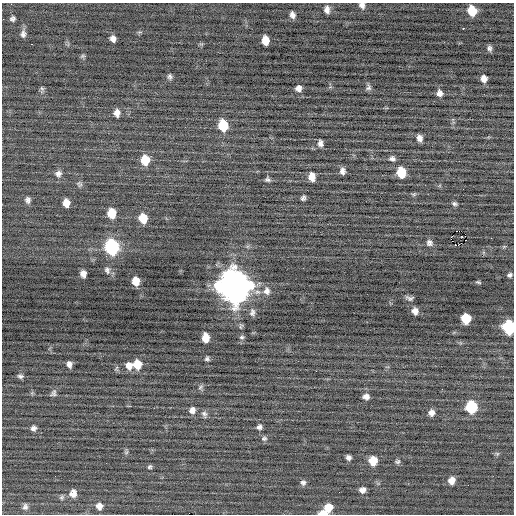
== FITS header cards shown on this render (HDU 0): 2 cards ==
NAXIS1  =                  512 / Axis length
NAXIS2  =                  512 / Axis length

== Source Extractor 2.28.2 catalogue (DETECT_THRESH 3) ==
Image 512 x 512 px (HDU 0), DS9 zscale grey, 1 PNG px = 1 image px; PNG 516 x 516 px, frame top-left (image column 1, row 512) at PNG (2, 3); no overlay
Background -0.0663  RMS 0.74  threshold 2.21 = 3 sigma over >= 5 px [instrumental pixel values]
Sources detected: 90; all 90 listed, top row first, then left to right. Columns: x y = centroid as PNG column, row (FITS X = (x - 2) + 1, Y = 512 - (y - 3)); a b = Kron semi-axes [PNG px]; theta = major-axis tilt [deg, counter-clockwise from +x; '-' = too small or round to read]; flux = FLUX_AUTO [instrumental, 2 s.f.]
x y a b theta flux
362 5 8 6 -55 190
327 10 9 6 -87 230
472 11 8 7 - 1100
292 15 7 5 -71 200
12 19 5 5 - 120
463 28 3 2 - 740
23 34 10 7 -87 200
113 39 6 5 - 220
265 40 8 6 -84 610
32 44 3 2 - 160
489 48 6 5 - 130
83 56 6 5 - 77
170 76 6 5 - 120
484 79 6 5 - 280
368 87 8 6 -88 120
42 88 7 5 -67 94
298 88 7 7 - 230
440 93 7 6 - 220
117 113 8 6 -85 290
223 125 9 7 -78 1700
419 138 7 5 -79 230
320 143 7 5 -83 190
392 158 7 5 -15 150
145 160 9 8 - 980
342 171 6 5 - 200
401 172 9 7 -81 1300
58 174 9 9 - 220
312 177 9 7 -84 460
267 179 6 4 -19 110
80 184 8 6 -65 110
303 198 5 4 - 120
28 200 8 6 -85 160
66 203 7 6 - 460
454 204 6 5 - 100
112 213 9 7 -85 930
143 218 8 7 - 860
456 231 2 2 - 94
461 236 3 2 - 46
451 237 4 2 - 3500
491 238 2 2 - 110
465 240 2 2 - 160
429 243 8 7 - 170
455 244 3 2 - 120
458 245 3 2 - 130
112 247 10 8 -80 6100
107 270 10 7 -68 170
83 274 7 5 -83 260
510 275 4 4 - 110
136 281 7 6 - 670
478 282 5 3 - 65
234 286 13 11 -68 100000
267 291 11 9 -88 280
411 298 8 4 10 160
415 311 6 5 - 260
252 312 10 7 89 170
466 318 7 7 - 1700
509 327 8 7 - 5200
242 337 7 5 13 83
206 338 8 6 -87 650
207 359 5 5 - 100
69 364 6 5 - 200
137 364 9 8 - 810
129 365 9 8 - 340
20 376 8 5 -5 120
200 387 8 5 38 100
442 389 2 2 - 22
53 393 10 7 52 130
366 396 7 5 -1 230
471 407 8 8 - 2600
192 410 8 7 - 240
431 413 7 6 - 230
204 414 9 7 -65 150
259 427 6 5 - 160
33 428 6 5 - 160
264 438 8 6 2 120
126 452 7 5 31 81
497 454 6 4 -1 72
348 457 5 5 - 160
373 461 7 7 - 850
398 461 7 6 - 100
150 467 5 4 - 85
452 480 7 7 - 380
303 482 7 7 - 150
363 490 7 6 - 240
73 493 8 8 - 370
62 497 7 6 - 110
99 506 8 7 - 300
25 507 9 7 81 180
328 507 8 7 - 660
323 513 9 4 0 480
At the frame edge (FLAGS 8, measured only in part): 3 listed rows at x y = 362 5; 509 327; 323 513